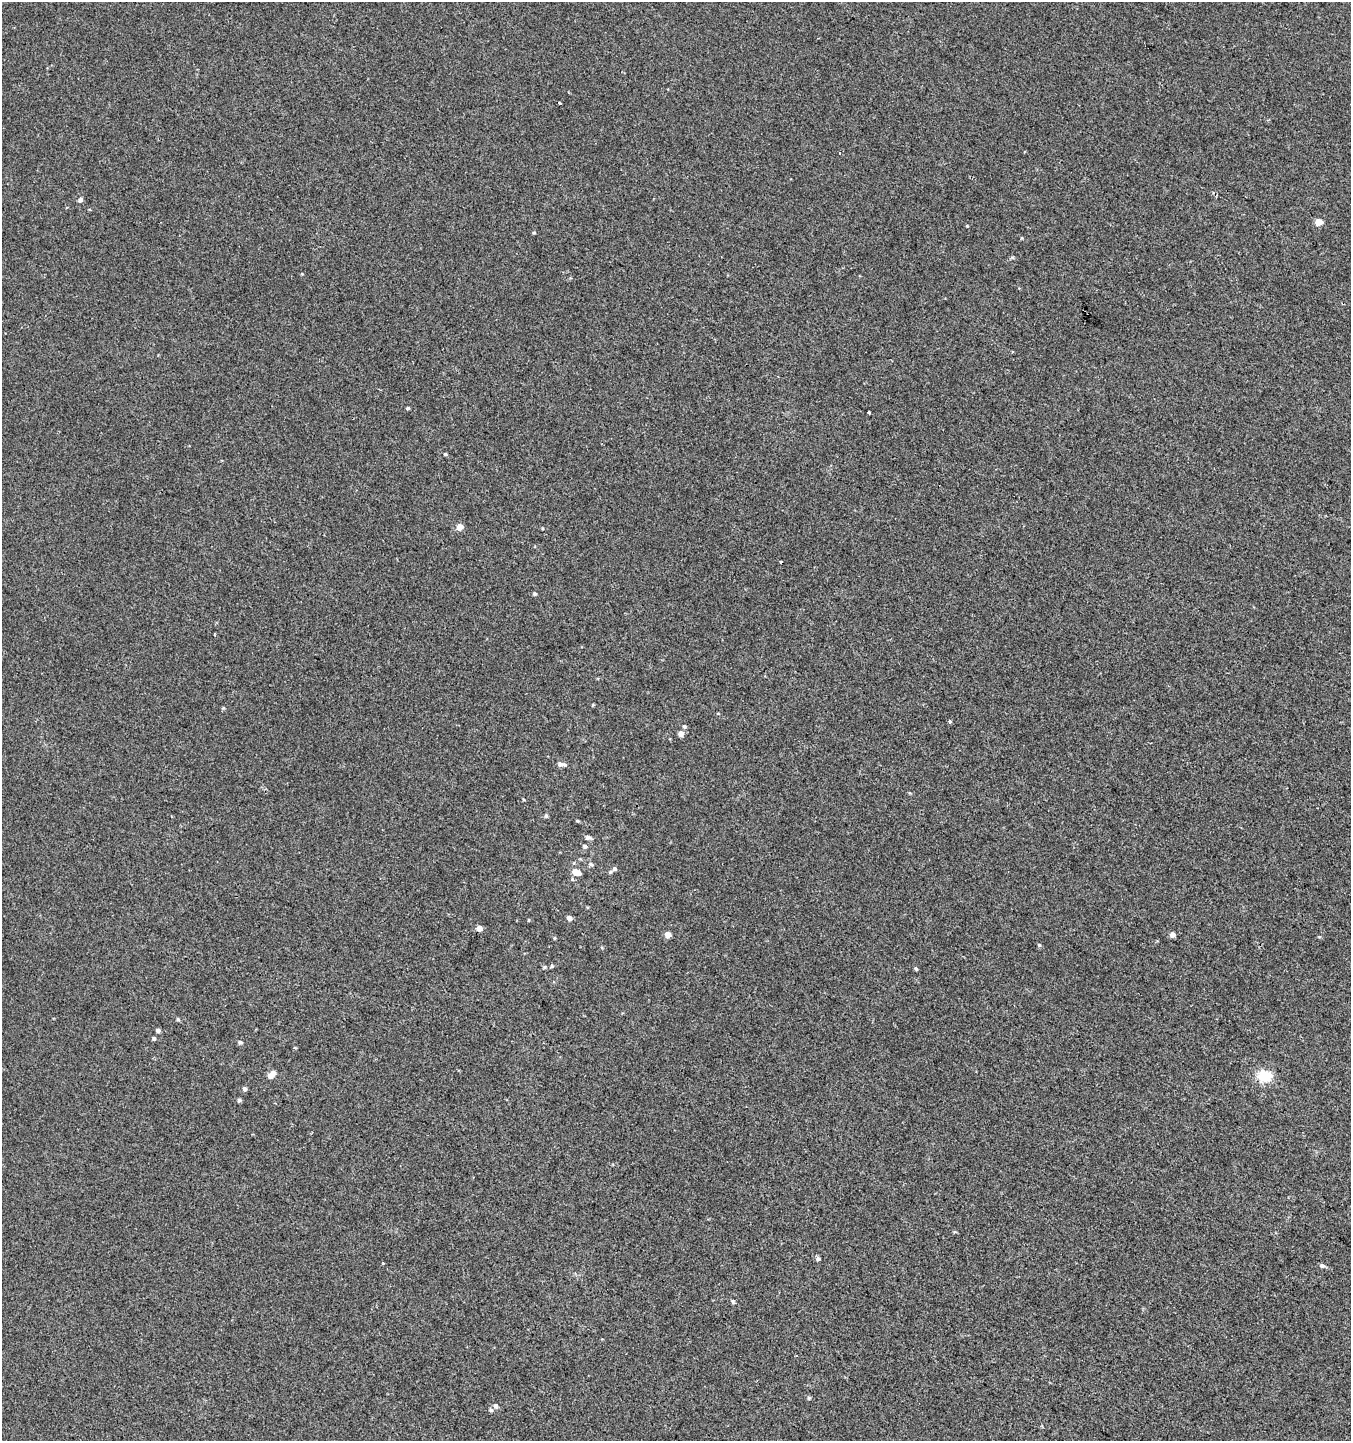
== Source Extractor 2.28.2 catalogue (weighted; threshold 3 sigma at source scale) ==
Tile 6 of 4 x 4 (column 2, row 2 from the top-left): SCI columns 1554-2902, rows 2894-4332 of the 5868 x 5772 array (HDU 1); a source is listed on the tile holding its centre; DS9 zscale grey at full resolution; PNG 1353 x 1443 px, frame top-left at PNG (2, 2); no overlay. Shown black and unused: <1% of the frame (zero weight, under 2 of 3 exposures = <1% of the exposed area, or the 3 px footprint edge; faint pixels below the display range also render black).
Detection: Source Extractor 2.28.2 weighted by HDU 2 'WHT'; one run over the whole footprint, this tile lists its part. Background 0.0011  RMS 0.0056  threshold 0.0253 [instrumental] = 3 sigma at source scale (4.5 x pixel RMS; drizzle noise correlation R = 1.50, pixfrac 1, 0.0396/0.0396 arcsec/px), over >= 5 px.
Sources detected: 45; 1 cosmic-ray / hot-pixel residue — not listed; the other 44 listed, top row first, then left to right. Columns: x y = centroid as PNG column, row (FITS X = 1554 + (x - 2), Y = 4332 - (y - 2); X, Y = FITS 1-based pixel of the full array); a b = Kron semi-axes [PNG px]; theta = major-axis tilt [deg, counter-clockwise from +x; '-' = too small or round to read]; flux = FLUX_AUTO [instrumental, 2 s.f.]
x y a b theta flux
559 103 3 3 - 1.5
840 153 3 2 - 0.48
80 200 6 5 - 1.6
1319 222 6 5 - 5.4
534 233 4 4 - 0.58
408 408 4 3 - 0.74
869 412 3 3 - 4.8
445 454 4 4 - 0.68
460 527 6 6 - 5.2
781 562 3 3 - 1.1
534 594 5 4 - 0.81
950 722 4 3 - 2.7
684 726 5 5 - 0.84
681 733 8 6 79 2
560 764 9 6 5 2
546 816 5 4 - 0.78
577 821 5 3 - 0.53
588 837 7 5 -4 1.7
585 846 5 4 - 1.1
591 864 6 4 -41 0.92
614 869 6 6 - 1.4
576 872 9 6 -24 5
569 918 6 5 - 1.9
528 920 4 3 - 0.43
479 928 5 5 - 3.5
668 935 6 6 - 3.7
1172 935 6 5 - 2.2
554 938 5 3 - 0.51
1039 945 5 4 - 0.7
552 966 5 4 - 0.67
916 968 5 4 - 0.74
178 1019 5 4 - 0.72
158 1030 5 4 - 1.5
154 1039 4 4 - 0.97
240 1042 5 5 - 1.1
272 1074 9 5 43 5.2
1264 1076 18 15 -9 11
244 1089 6 5 - 1.3
239 1100 4 4 - 1.1
818 1259 6 5 - 1.2
1322 1266 7 5 -16 1.3
733 1301 7 3 -82 0.81
809 1398 5 4 - 0.68
496 1406 7 6 - 1.8
Unlisted compact peaks at least as high as the median listed source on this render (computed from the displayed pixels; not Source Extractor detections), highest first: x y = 967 226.